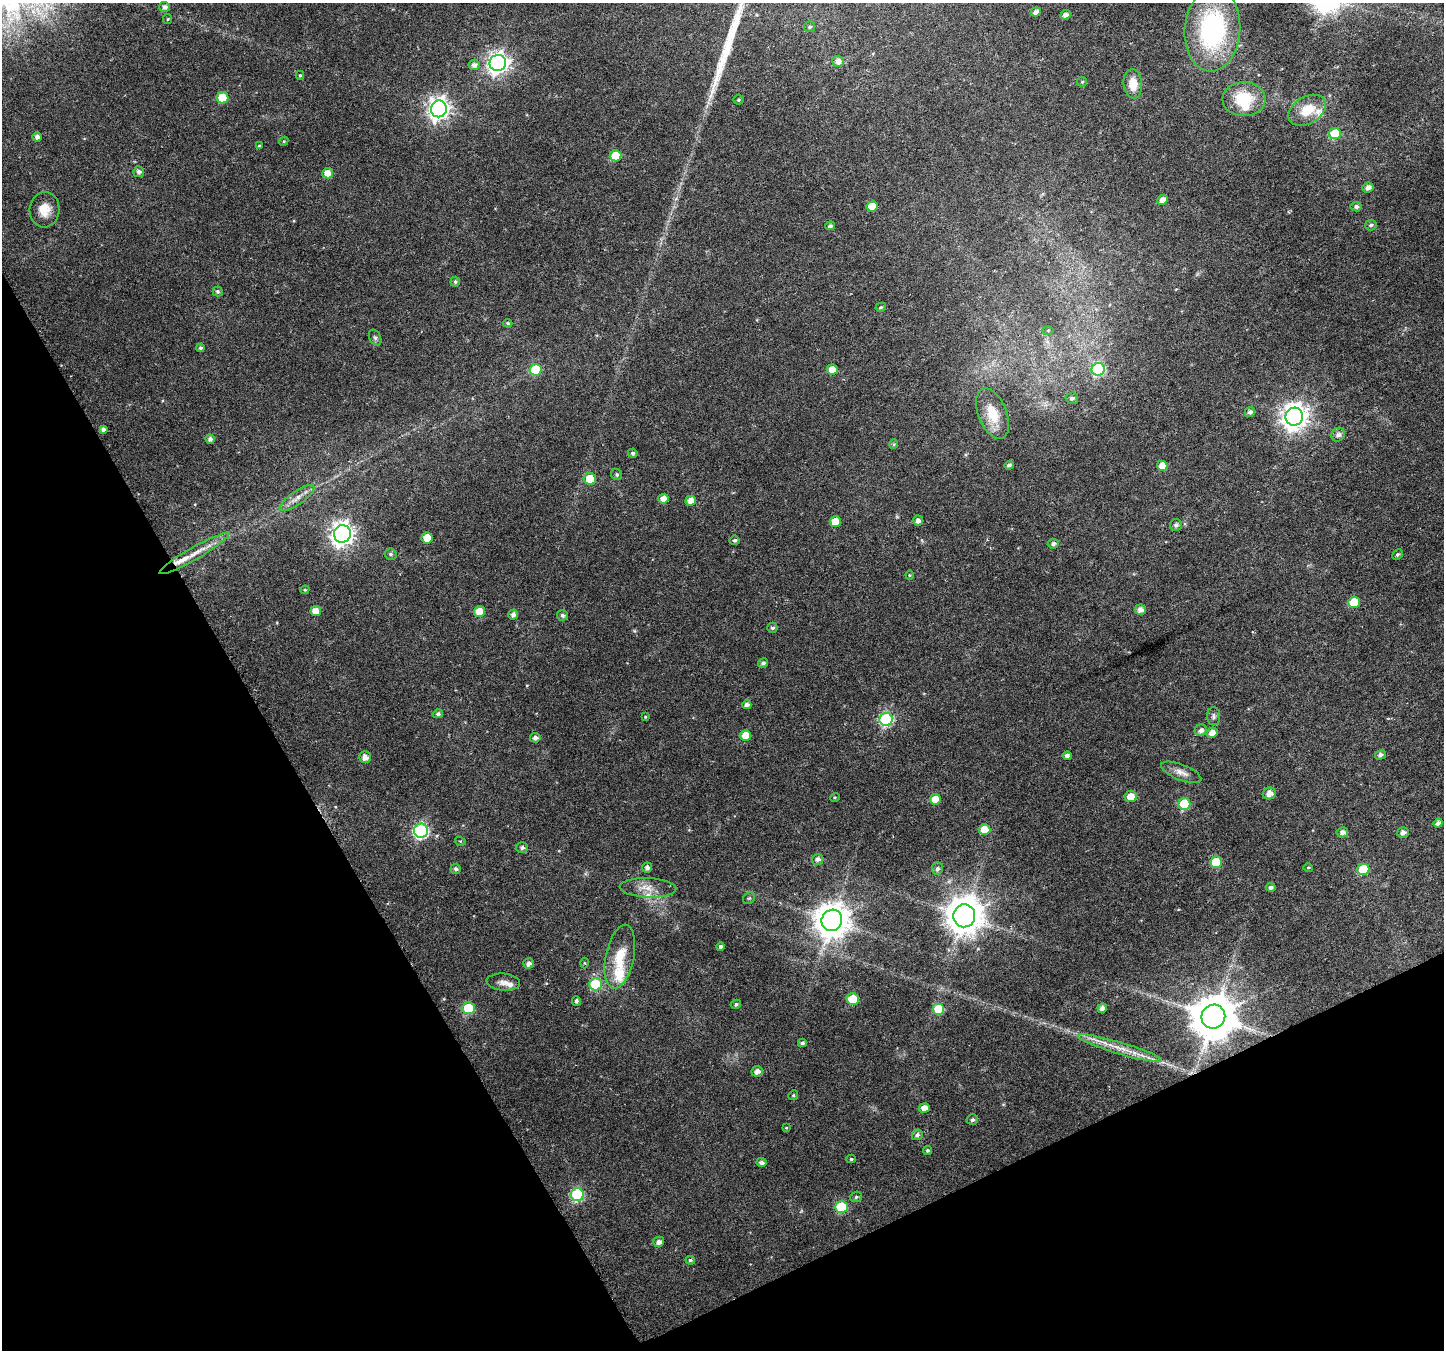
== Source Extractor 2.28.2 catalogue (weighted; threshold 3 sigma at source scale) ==
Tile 14 of 4 x 4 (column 2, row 4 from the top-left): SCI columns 1453-2894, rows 169-1516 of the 5792 x 5669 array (HDU 1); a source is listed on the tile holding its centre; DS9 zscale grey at full resolution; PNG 1446 x 1352 px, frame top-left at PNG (2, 3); each listed source drawn as its Kron ellipse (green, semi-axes under 4 px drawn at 4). Shown black and unused: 26% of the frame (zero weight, under 5 of 9 exposures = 1% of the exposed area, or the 3 px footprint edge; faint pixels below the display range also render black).
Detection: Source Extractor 2.28.2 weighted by HDU 2 'WHT'; one run over the whole footprint, this tile lists its part. Background 0.0131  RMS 0.0021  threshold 0.0087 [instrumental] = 3 sigma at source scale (4.09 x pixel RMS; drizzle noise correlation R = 1.36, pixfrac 0.8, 0.0396/0.0396 arcsec/px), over >= 5 px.
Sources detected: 150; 1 long thin detection or spike segment (spike, bleed or trail) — neither listed nor drawn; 6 inside a brighter listed object's ellipse — not listed separately; the other 143 listed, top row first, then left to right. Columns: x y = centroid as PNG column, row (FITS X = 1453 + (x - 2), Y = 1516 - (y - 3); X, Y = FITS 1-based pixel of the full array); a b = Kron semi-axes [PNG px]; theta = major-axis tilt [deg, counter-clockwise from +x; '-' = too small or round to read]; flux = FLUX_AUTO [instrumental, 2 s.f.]
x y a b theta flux
165 7 5 5 - 0.76
1036 12 5 4 - 0.96
1065 15 5 4 - 0.76
168 19 5 4 - 0.21
810 27 5 5 - 0.4
1212 30 42 28 85 29
838 61 6 5 - 1.2
498 63 8 8 - 110
474 65 5 5 - 0.76
300 75 4 4 - 0.24
1082 82 5 4 - 0.24
1133 84 15 9 -85 3
223 98 6 6 - 7.2
1244 99 21 17 0 7.4
738 100 5 5 - 0.29
439 109 8 8 - 120
1307 110 20 13 30 4.4
1335 134 6 5 - 7.5
37 137 4 4 - 0.72
284 141 5 4 - 0.19
259 146 4 3 - 0.15
616 156 6 5 - 5.3
139 172 5 5 - 0.62
328 173 5 5 - 2
1368 187 5 5 - 1
1163 200 5 4 - 1.3
872 206 5 5 - 3.6
1356 207 5 4 - 0.52
44 210 18 15 84 2.8
1371 225 6 5 - 0.47
830 226 5 4 - 0.47
455 282 5 4 - 0.41
218 291 5 5 - 0.37
881 307 5 4 - 0.27
508 323 5 3 - 0.28
1048 330 5 4 - 0.21
375 338 8 5 -63 0.45
201 348 4 4 - 0.42
832 369 5 5 - 2.4
1098 369 6 6 - 18
535 370 6 5 - 7.8
1072 398 6 6 - 0.61
1250 412 5 5 - 0.67
992 414 26 14 -68 5.3
1294 417 9 8 - 190
103 429 4 4 - 0.69
1338 435 7 6 - 0.82
210 439 5 4 - 0.73
894 444 5 3 - 0.21
633 453 5 4 - 0.38
1009 465 5 4 - 0.53
1162 466 5 5 - 1.8
617 475 6 5 - 0.35
590 479 6 6 - 3.8
297 498 20 6 35 1.7
663 499 5 5 - 1.5
691 501 5 5 - 1.6
835 521 5 5 - 2.9
918 521 5 5 - 0.81
1176 525 6 6 - 0.57
342 534 9 8 - 130
427 538 5 5 - 3.4
735 540 5 4 - 0.38
1053 544 5 5 - 0.55
195 553 40 6 30 3.1
390 554 6 6 - 0.44
1397 555 6 4 42 0.38
910 575 4 4 - 0.21
305 590 4 4 - 0.22
1354 602 6 5 - 4
1140 610 5 5 - 1.2
316 611 5 5 - 1.8
480 612 5 5 - 3.1
513 615 5 4 - 0.72
562 615 5 5 - 0.54
772 628 5 5 - 0.43
763 663 5 4 - 0.5
747 705 4 4 - 0.71
438 714 5 4 - 0.47
1214 716 9 6 -89 0.56
645 717 4 3 - 0.18
886 719 6 6 - 25
1201 730 6 6 - 0.76
1212 733 5 5 - 1.9
746 736 5 5 - 3.5
535 738 5 5 - 0.74
1380 755 6 4 18 0.62
1067 756 4 4 - 0.79
365 757 6 5 - 1.3
1181 772 21 8 -22 1.6
1269 793 6 6 - 1.5
835 797 5 3 - 0.18
1130 797 6 5 - 2.3
935 799 5 5 - 2.6
1184 804 6 6 - 9.6
1438 823 5 4 - 0.8
984 830 6 5 - 4
421 831 7 7 - 34
1342 832 6 5 - 0.86
1403 832 6 5 - 0.8
460 841 5 3 - 0.19
522 848 6 5 - 0.52
818 859 6 5 - 0.72
1216 862 6 5 - 5.8
1308 867 5 3 - 0.2
647 868 5 5 - 0.7
456 869 5 5 - 0.54
937 869 6 5 - 0.52
1363 869 6 5 - 6.1
1271 887 5 4 - 0.53
648 888 28 9 -2 2.6
749 898 6 5 - 0.33
964 916 11 11 - 460
832 920 11 10 - 430
720 946 4 4 - 0.41
620 957 32 14 78 5.6
528 963 5 5 - 0.79
585 963 5 3 - 0.18
503 982 17 8 -6 1.1
595 984 6 6 - 11
853 999 6 6 - 8.1
576 1001 5 4 - 0.48
736 1004 5 4 - 0.4
468 1008 6 6 - 10
1102 1008 5 4 - 0.97
939 1009 6 6 - 7.6
1213 1017 12 11 - 830
802 1043 4 4 - 0.53
1120 1048 44 6 -17 3.9
757 1071 6 5 - 1
793 1095 5 4 - 0.26
924 1108 5 5 - 1.8
972 1120 6 5 - 0.48
786 1128 4 4 - 0.17
917 1135 6 5 - 0.55
927 1151 5 4 - 0.34
851 1159 4 4 - 0.26
761 1162 5 4 - 0.75
577 1195 6 6 - 19
856 1197 6 5 - 0.41
841 1207 6 6 - 11
659 1242 5 5 - 0.92
690 1260 5 4 - 0.44
Overlapping masked pixels (flux is a lower limit): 1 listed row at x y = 1213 1017